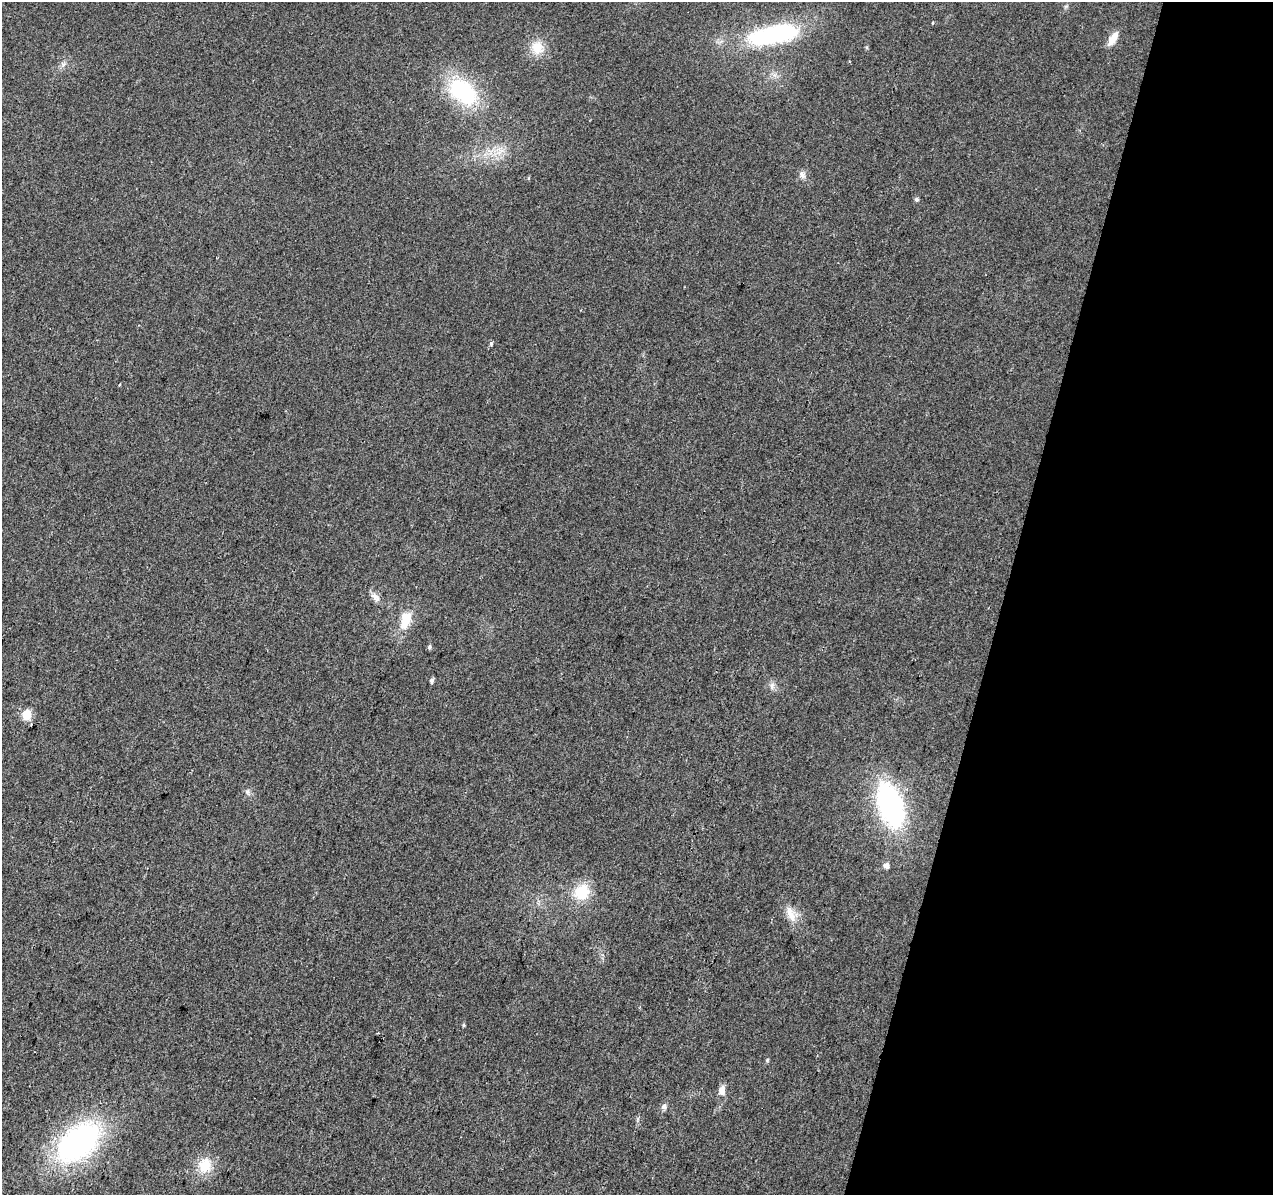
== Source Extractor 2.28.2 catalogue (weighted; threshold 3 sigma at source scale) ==
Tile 8 of 4 x 4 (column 4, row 2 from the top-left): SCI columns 3820-5090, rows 2670-3862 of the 5090 x 5277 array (HDU 1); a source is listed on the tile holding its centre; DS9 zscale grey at full resolution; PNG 1275 x 1197 px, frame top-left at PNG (2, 2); no overlay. Shown black and unused: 21% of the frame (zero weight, under 2 of 3 exposures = <1% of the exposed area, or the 3 px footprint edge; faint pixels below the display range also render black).
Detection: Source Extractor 2.28.2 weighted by HDU 2 'WHT'; one run over the whole footprint, this tile lists its part. Background 0.0226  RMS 0.006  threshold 0.0272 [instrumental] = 3 sigma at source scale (4.5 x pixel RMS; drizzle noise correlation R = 1.50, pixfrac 1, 0.0396/0.0396 arcsec/px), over >= 5 px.
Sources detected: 29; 1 cosmic-ray / hot-pixel residue — not listed; the other 28 listed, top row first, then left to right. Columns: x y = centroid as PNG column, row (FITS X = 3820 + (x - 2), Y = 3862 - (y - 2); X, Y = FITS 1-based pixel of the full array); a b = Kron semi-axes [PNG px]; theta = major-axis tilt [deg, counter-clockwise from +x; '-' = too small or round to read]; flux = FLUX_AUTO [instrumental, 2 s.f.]
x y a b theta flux
932 23 4 3 - 0.45
774 35 62 21 10 75
1113 38 21 8 57 6.1
866 47 5 3 - 0.76
537 48 18 16 -76 11
63 64 7 6 - 1.6
463 92 32 21 -39 58
802 175 10 7 -66 2.6
916 199 5 5 - 1.3
491 344 5 5 - 0.92
120 384 3 3 - 1.3
376 597 16 8 -46 3.7
405 620 27 13 71 13
429 647 6 5 - 1.2
432 681 5 4 - 1.6
772 686 11 6 76 2.3
27 715 6 5 - 30
247 792 9 6 -80 1.7
890 805 33 16 -72 160
886 866 5 5 - 3.1
582 892 20 17 56 18
791 914 23 13 -56 8.5
463 1025 5 4 - 0.75
767 1060 5 5 - 0.78
722 1091 12 8 79 4.6
664 1107 8 7 - 1.9
78 1142 35 21 40 180
205 1165 21 17 82 13